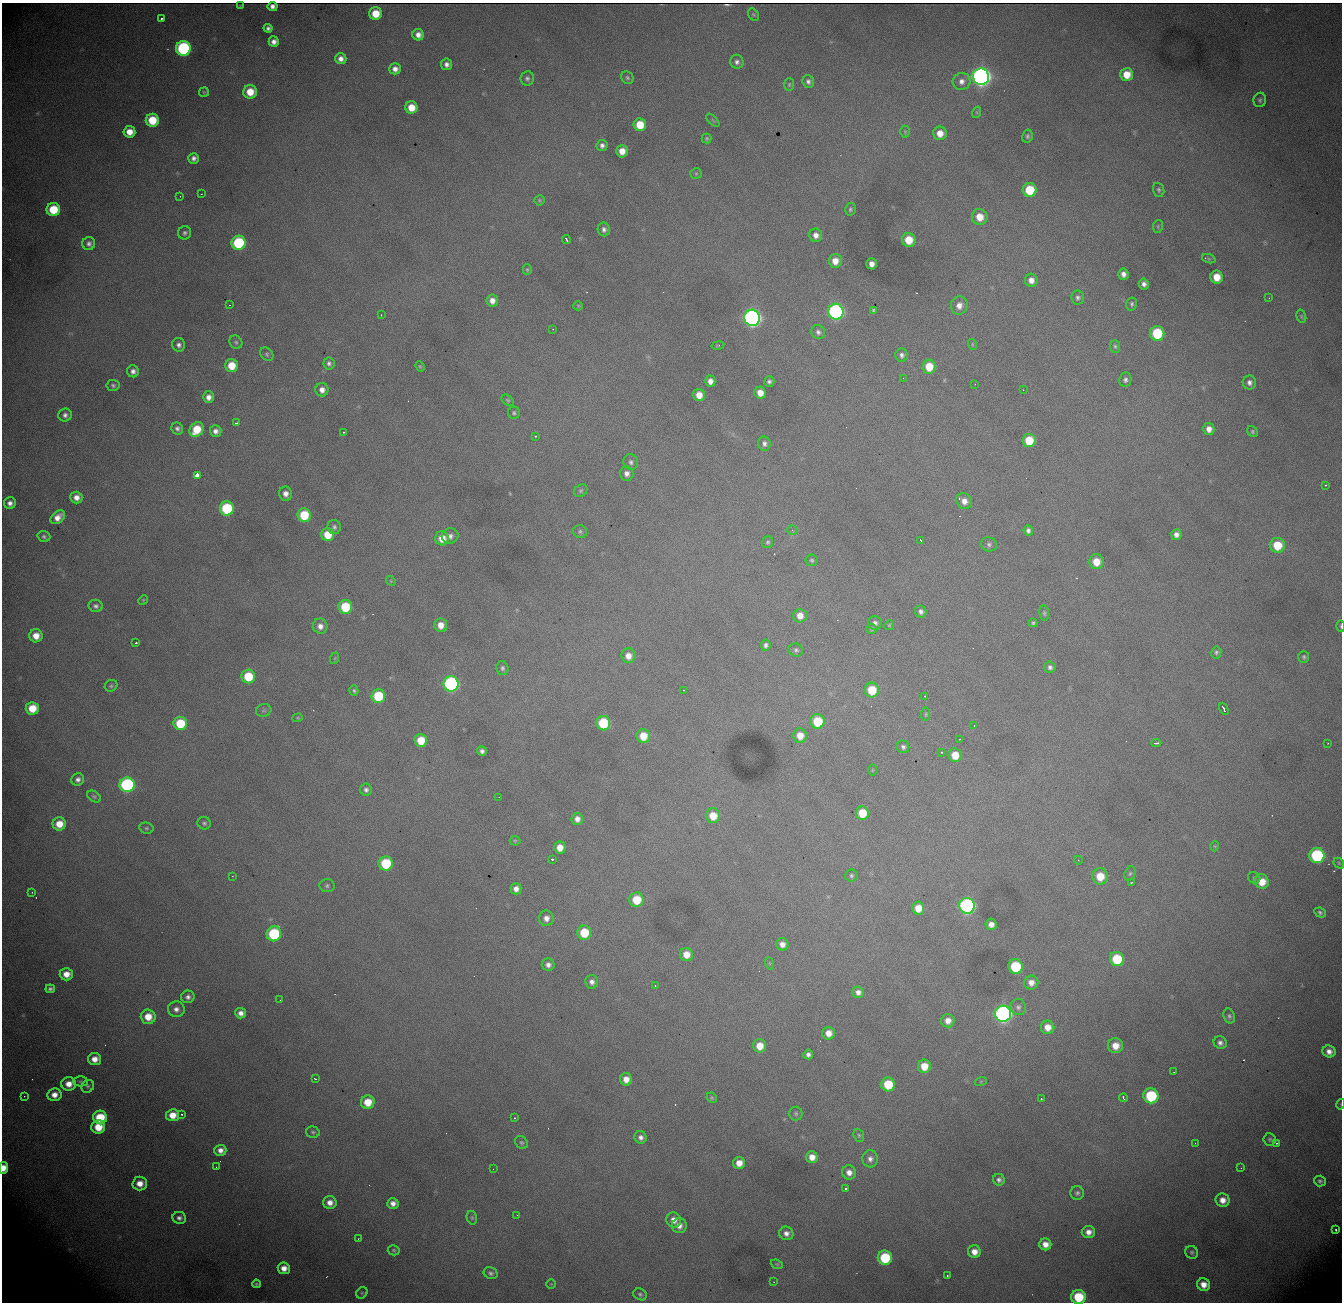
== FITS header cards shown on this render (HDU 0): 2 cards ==
NAXIS1  = 1340
NAXIS2  = 1300

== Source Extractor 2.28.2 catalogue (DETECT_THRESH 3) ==
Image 1340 x 1300 px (HDU 0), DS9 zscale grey, 1 PNG px = 1 image px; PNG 1344 x 1304 px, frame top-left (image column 1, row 1300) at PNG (2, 3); each listed source drawn as its Kron ellipse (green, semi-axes under 4 px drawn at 4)
Background 1830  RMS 22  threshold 66.1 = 3 sigma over >= 5 px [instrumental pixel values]
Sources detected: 331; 1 with non-positive FLUX_AUTO (blend fragments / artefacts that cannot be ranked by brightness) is neither listed nor drawn; the other 330 listed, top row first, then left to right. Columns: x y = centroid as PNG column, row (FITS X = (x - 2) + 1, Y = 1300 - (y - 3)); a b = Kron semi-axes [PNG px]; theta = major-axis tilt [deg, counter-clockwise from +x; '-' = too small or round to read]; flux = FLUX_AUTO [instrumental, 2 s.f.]
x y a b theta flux
240 6 3 2 - 1.2e+03
272 7 5 4 - 1.3e+03
375 14 6 6 - 3.4e+04
753 15 7 5 -55 2.3e+03
162 18 3 3 - 4.3e+03
268 28 4 4 - 4.5e+03
418 35 6 5 - 9.9e+03
274 42 5 5 - 8.0e+03
183 48 7 7 - 2.6e+05
341 59 6 5 - 8.7e+03
737 62 7 6 - 5.4e+03
447 64 6 5 - 6.8e+03
395 69 6 5 - 8.8e+03
1127 74 6 6 - 2.7e+04
981 77 8 8 - 1.1e+06
527 78 7 6 - 4.5e+03
627 78 6 6 - 3.0e+03
808 81 6 5 - 4.8e+03
962 81 9 8 - 9.4e+03
789 84 6 5 - 2.4e+03
204 92 5 4 - 1.8e+03
250 92 7 6 - 3.2e+04
1260 100 7 6 - 3.6e+03
411 108 6 6 - 2.7e+04
977 112 6 4 72 1.7e+03
152 120 6 6 - 4.9e+04
713 120 8 3 -45 1.9e+03
640 125 6 6 - 4.0e+04
129 132 6 6 - 1.9e+04
905 132 6 5 - 2.2e+03
940 133 7 6 - 1.7e+04
1027 136 7 5 77 3.3e+03
707 138 5 5 - 2.4e+03
602 145 5 5 - 5.4e+03
622 151 6 6 - 1.7e+04
193 158 5 5 - 5.8e+03
696 174 6 5 - 2.3e+03
1030 190 7 7 - 5.8e+04
1159 190 7 5 -70 3.2e+03
201 194 2 2 - 9.7e+02
180 196 2 2 - 8.1e+02
539 200 5 5 - 2.1e+03
850 209 6 5 - 3.1e+03
53 210 7 6 - 6.3e+04
980 217 8 7 - 2.3e+04
1158 226 6 4 81 2.4e+03
604 229 7 6 - 5.7e+03
185 233 7 6 - 3.9e+03
816 235 7 6 - 9.6e+03
566 240 5 2 - 2.2e+03
909 240 7 6 - 3.3e+04
239 243 7 7 - 1.4e+05
89 244 6 6 - 5.5e+03
1209 259 7 4 -19 2.2e+03
835 261 7 6 - 1.6e+04
872 264 5 5 - 9.7e+03
527 270 5 4 - 2.0e+03
1123 274 5 5 - 8.2e+03
1217 277 6 6 - 2.6e+04
1031 280 6 6 - 1.0e+04
1144 284 5 5 - 6.3e+03
1078 298 7 6 - 4.5e+03
1269 298 2 2 - 9.6e+02
492 301 6 6 - 1.0e+04
1132 304 6 5 - 3.3e+03
229 305 2 2 - 9.3e+02
959 305 9 8 - 1.2e+04
578 306 5 4 - 1.6e+03
873 310 4 4 - 2.8e+03
836 312 8 7 - 4.4e+05
381 315 2 2 - 8.2e+02
1301 316 7 4 -73 2.1e+03
752 318 8 8 - 7.7e+05
553 329 2 2 - 7.9e+02
818 332 7 6 - 5.1e+03
1157 333 7 7 - 9.5e+04
236 342 7 6 - 3.3e+03
972 344 5 3 - 1.5e+03
179 345 7 6 - 5.6e+03
718 346 6 3 9 1.6e+03
1115 346 6 5 - 2.9e+03
267 354 7 5 -48 3.0e+03
902 355 6 6 - 4.8e+03
329 363 6 5 - 4.6e+03
232 366 6 6 - 3.3e+04
420 366 5 4 - 1.9e+03
929 367 7 6 - 3.6e+04
133 371 6 6 - 6.7e+03
903 378 2 2 - 6.7e+02
1125 380 7 6 - 4.5e+03
710 381 5 5 - 9.1e+03
769 381 5 5 - 3.8e+03
1249 382 7 6 - 6.3e+03
975 384 2 2 - 7.4e+02
113 385 6 5 - 3.3e+03
322 390 6 6 - 9.6e+03
1023 390 3 2 - 1.4e+03
760 393 6 5 - 1.7e+04
699 395 6 6 - 1.9e+04
208 397 6 5 - 8.9e+03
508 400 7 4 -39 2.4e+03
514 413 6 6 - 2.9e+03
65 415 7 6 - 5.9e+03
236 423 3 2 - 1.9e+03
177 428 6 5 - 4.5e+03
1209 429 6 5 - 1.0e+04
196 430 8 6 54 4.2e+04
216 431 6 5 - 7.0e+03
1252 431 6 5 - 2.4e+03
344 432 2 2 - 1.2e+03
535 436 3 2 - 2.0e+03
1029 440 7 6 - 4.2e+04
764 444 7 6 - 5.6e+03
631 462 8 7 - 4.9e+03
627 474 7 7 - 7.7e+03
197 475 4 3 - 4.1e+05
1325 485 3 2 - 1.3e+03
581 491 7 5 39 3.1e+03
286 494 7 6 - 9.4e+03
76 497 6 6 - 1.0e+04
964 501 8 7 - 1.2e+04
10 503 6 6 - 7.9e+03
227 508 7 7 - 1.2e+05
304 515 7 6 - 6.0e+04
58 517 8 5 42 1.3e+04
334 527 7 6 - 4.1e+03
792 530 5 5 - 2.4e+03
1028 530 5 4 - 4.7e+03
580 532 7 6 - 3.4e+03
328 535 6 6 - 3.5e+04
1176 535 5 5 - 7.8e+03
44 536 6 5 - 3.4e+03
450 536 8 7 - 7.1e+03
442 538 7 6 - 2.2e+04
921 540 4 2 - 1.8e+03
768 542 6 5 - 3.1e+03
989 544 8 7 - 4.5e+03
1277 545 7 7 - 4.6e+04
812 560 6 5 - 2.8e+03
1096 562 7 7 - 2.4e+04
391 581 5 4 - 2.0e+03
143 600 5 4 - 1.5e+03
96 606 7 6 - 4.6e+03
345 607 7 6 - 6.9e+04
921 611 6 5 - 5.4e+03
1044 613 7 5 -81 2.8e+03
800 616 7 6 - 1.4e+04
875 623 7 7 - 6.1e+03
1033 623 4 4 - 2.8e+03
441 625 7 6 - 1.6e+04
889 625 5 4 - 1.7e+03
320 626 8 7 - 9.8e+03
1341 626 5 2 - 1.7e+03
872 629 5 5 - 2.0e+03
36 636 6 6 - 2.0e+04
136 643 3 3 - 3.8e+03
766 645 6 5 - 4.7e+03
796 650 7 6 - 3.8e+03
1216 652 6 5 - 3.3e+03
628 656 7 7 - 1.3e+04
1304 657 6 5 - 3.1e+03
335 658 6 4 71 1.6e+03
1050 667 5 5 - 4.5e+03
502 668 7 6 - 3.7e+03
248 676 7 7 - 5.8e+04
451 684 8 7 - 3.6e+05
111 686 6 5 - 2.9e+03
354 690 5 4 - 2.7e+03
683 690 2 2 - 7.3e+02
872 690 7 7 - 4.5e+04
378 696 7 7 - 7.4e+04
925 696 3 3 - 1.7e+03
32 708 6 6 - 3.7e+04
1224 709 6 2 -65 3.5e+03
264 710 8 6 17 3.6e+03
926 714 7 4 84 2.1e+03
298 718 5 4 - 1.8e+03
817 721 7 7 - 6.1e+04
180 723 7 7 - 6.6e+04
603 723 7 7 - 8.4e+04
974 725 2 2 - 9.8e+02
643 736 7 6 - 2.9e+04
800 736 7 7 - 1.9e+04
960 739 2 2 - 7.7e+02
421 740 6 6 - 3.6e+04
1156 743 5 3 - 3.1e+03
1328 743 3 3 - 1.4e+03
903 747 6 6 - 4.3e+03
482 751 5 4 - 5.4e+03
941 752 3 2 - 1.5e+03
955 755 7 6 - 2.8e+04
872 770 6 4 89 1.6e+03
78 780 6 6 - 5.9e+03
127 785 7 7 - 2.6e+05
366 790 6 6 - 5.0e+03
94 796 7 5 -36 3.0e+03
499 797 2 2 - 6.7e+02
862 813 7 6 - 4.4e+04
713 816 7 7 - 3.0e+04
577 819 6 5 - 8.7e+03
204 823 6 6 - 3.4e+03
59 824 6 6 - 2.5e+04
146 828 7 5 -14 2.6e+03
515 841 5 5 - 1.9e+03
1215 846 5 3 - 1.4e+03
560 848 6 6 - 1.7e+04
1317 855 7 7 - 1.9e+05
552 859 3 2 - 3.1e+03
1078 860 4 3 - 9.2e+02
386 863 7 7 - 9.2e+04
1339 863 6 4 -47 2.1e+03
1130 873 7 5 72 3.1e+03
232 876 2 2 - 1.0e+03
851 876 6 6 - 3.1e+03
1100 876 8 7 - 3.2e+04
1254 878 6 5 - 2.8e+03
1131 882 3 2 - 1.0e+03
1262 882 7 7 - 2.8e+04
327 886 7 6 - 3.7e+03
516 889 5 5 - 9.3e+03
32 892 3 2 - 1.3e+03
637 900 7 7 - 4.7e+04
967 906 8 7 - 4.5e+05
918 908 6 6 - 2.2e+04
1320 912 6 4 -27 3.2e+03
546 918 8 7 - 9.8e+03
991 924 6 5 - 1.0e+04
584 933 7 7 - 5.3e+04
274 934 7 7 - 1.5e+05
782 944 6 6 - 1.0e+04
686 954 6 6 - 2.1e+04
1117 959 7 7 - 6.9e+04
769 963 6 4 -71 2.0e+03
548 965 6 6 - 7.1e+03
1015 966 7 7 - 8.8e+04
66 974 6 6 - 1.6e+04
592 982 7 6 - 6.9e+03
1031 982 7 7 - 1.1e+04
655 985 3 3 - 1.5e+03
50 989 5 4 - 3.8e+03
858 992 6 5 - 7.9e+03
188 997 7 6 - 5.7e+03
280 1000 3 2 - 1.3e+03
1018 1007 8 7 - 5.0e+03
176 1009 8 8 - 8.3e+03
241 1013 5 5 - 8.7e+03
1003 1014 8 8 - 6.4e+05
1229 1016 7 5 -71 3.7e+03
148 1017 7 7 - 2.6e+04
948 1021 6 6 - 1.2e+04
1048 1027 7 6 - 1.7e+04
828 1033 6 6 - 1.5e+04
1220 1043 7 6 - 6.0e+03
760 1046 6 6 - 2.4e+04
1115 1046 7 7 - 2.0e+04
1329 1052 7 6 - 9.7e+03
808 1054 5 5 - 5.5e+03
94 1059 6 6 - 1.4e+04
924 1066 6 6 - 2.7e+04
1174 1072 2 2 - 8.0e+02
315 1079 4 3 - 2.7e+03
626 1079 6 6 - 1.5e+04
80 1081 7 5 0 2.6e+03
981 1081 6 4 19 1.6e+03
69 1084 7 6 - 1.5e+04
888 1084 7 7 - 5.3e+04
88 1086 7 6 - 2.9e+03
54 1095 7 6 - 1.3e+04
24 1096 3 2 - 1.1e+03
1151 1096 7 7 - 1.1e+05
712 1098 5 4 - 2.1e+03
1123 1098 4 3 - 6.0e+03
1041 1099 3 2 - 1.4e+03
368 1102 7 7 - 3.3e+04
1341 1104 5 3 - 1.3e+03
796 1113 7 6 - 3.1e+03
182 1114 3 2 - 1.6e+03
173 1115 6 6 - 2.1e+04
100 1117 7 7 - 6.3e+04
515 1118 3 2 - 2.0e+03
98 1127 7 6 - 3.6e+04
313 1132 7 5 -16 3.2e+03
859 1135 7 5 -67 2.8e+03
641 1137 6 6 - 6.3e+03
1270 1139 6 6 - 3.0e+03
521 1142 7 5 -42 3.0e+03
1195 1143 2 2 - 3.5e+03
1276 1143 3 2 - 2.2e+03
220 1150 6 5 - 9.3e+03
812 1157 6 5 - 1.5e+04
870 1159 8 7 - 7.3e+03
739 1163 6 6 - 1.8e+04
216 1167 2 2 - 8.3e+02
3 1168 6 4 83 1.7e+04
1241 1168 2 2 - 1.1e+03
493 1169 2 2 - 1.0e+03
849 1172 7 6 - 1.0e+04
999 1180 6 5 - 4.4e+03
1320 1181 6 5 - 3.7e+03
140 1184 7 7 - 1.6e+04
846 1188 3 3 - 2.2e+03
1077 1193 7 6 - 4.0e+03
1223 1200 7 6 - 1.4e+04
330 1203 6 6 - 1.1e+04
393 1203 5 5 - 8.9e+03
517 1215 2 2 - 6.8e+02
179 1218 7 6 - 6.1e+03
472 1218 7 5 -76 2.5e+03
674 1220 8 7 - 1.3e+04
679 1226 7 7 - 1.1e+04
1336 1230 3 3 - 2.2e+03
1088 1232 7 6 - 1.0e+04
786 1233 7 6 - 8.1e+03
358 1239 2 2 - 9.9e+02
1045 1244 6 6 - 1.3e+04
394 1250 6 5 - 2.4e+03
974 1252 6 6 - 1.4e+04
1192 1252 7 6 - 3.3e+03
885 1258 7 7 - 9.2e+04
777 1264 6 4 -21 1.9e+03
284 1268 6 6 - 1.3e+04
491 1273 7 5 -22 4.4e+03
947 1275 3 2 - 2.7e+03
774 1282 3 2 - 7.7e+02
256 1284 4 4 - 2.4e+03
551 1284 5 5 - 1.8e+03
1204 1285 7 6 - 1.5e+04
362 1293 6 5 - 2.3e+03
640 1294 7 5 -30 3.5e+03
1078 1297 7 7 - 7.2e+04
At the frame edge (FLAGS 8, measured only in part): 4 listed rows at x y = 1341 626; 1341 1104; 3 1168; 1078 1297
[1 non-positive-flux detection neither listed nor drawn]